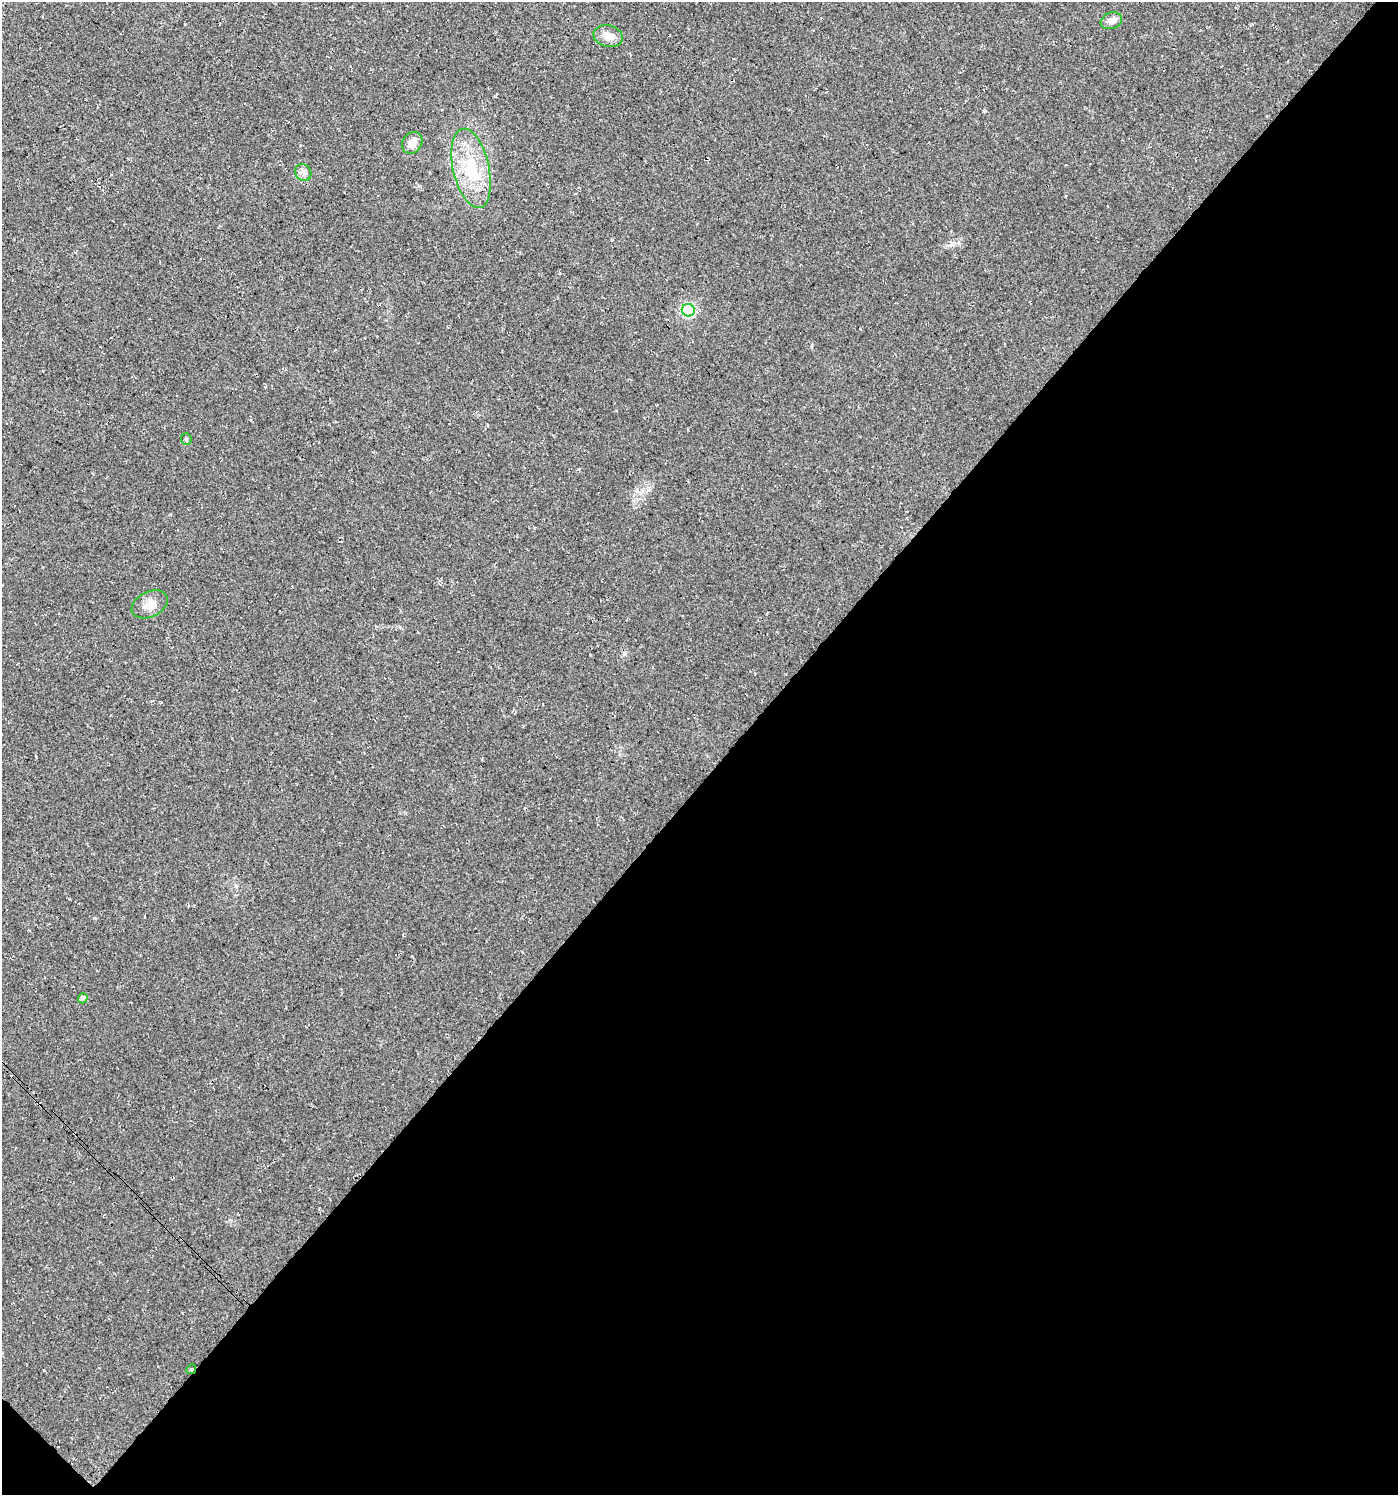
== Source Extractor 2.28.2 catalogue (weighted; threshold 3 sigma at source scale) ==
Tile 15 of 4 x 4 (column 3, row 4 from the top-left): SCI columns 3067-4462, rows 42-1534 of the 6067 x 6059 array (HDU 1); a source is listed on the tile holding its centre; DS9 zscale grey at full resolution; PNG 1400 x 1497 px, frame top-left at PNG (2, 2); each listed source drawn as its Kron ellipse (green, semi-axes under 4 px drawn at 4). Shown black and unused: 48% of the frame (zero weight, under 3 of 4 exposures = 5% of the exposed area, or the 3 px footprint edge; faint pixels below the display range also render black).
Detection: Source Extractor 2.28.2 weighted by HDU 2 'WHT'; one run over the whole footprint, this tile lists its part. Background 0.03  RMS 0.0079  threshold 0.0358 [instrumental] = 3 sigma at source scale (4.5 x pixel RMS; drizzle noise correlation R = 1.50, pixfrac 1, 0.0396/0.0396 arcsec/px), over >= 5 px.
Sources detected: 10; all 10 listed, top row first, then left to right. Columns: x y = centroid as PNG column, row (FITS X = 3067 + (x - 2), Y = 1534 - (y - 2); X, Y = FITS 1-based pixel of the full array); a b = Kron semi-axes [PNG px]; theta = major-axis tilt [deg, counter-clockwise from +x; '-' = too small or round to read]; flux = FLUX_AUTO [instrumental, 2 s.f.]
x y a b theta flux
1111 21 11 8 20 5
608 36 15 10 -14 7.2
412 143 11 9 56 7.6
471 168 40 18 -77 38
303 172 9 7 -49 3.3
688 310 6 6 - 89
186 439 6 5 - 1.2
150 604 19 12 25 9.2
83 998 5 5 - 2.9
191 1369 5 4 - 1
Overlapping masked pixels (flux is a lower limit): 1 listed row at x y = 191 1369
Unlisted compact peaks at least as high as the median listed source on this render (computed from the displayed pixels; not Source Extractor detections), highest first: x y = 94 918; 984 111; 578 469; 236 886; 44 1370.